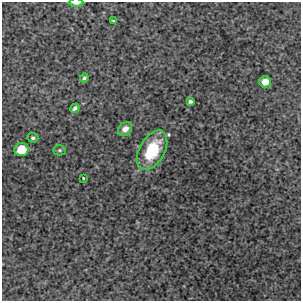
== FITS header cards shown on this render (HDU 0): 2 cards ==
NAXIS1  =                  299 / FITS: X Dimension
NAXIS2  =                  299 / FITS: Y Dimension

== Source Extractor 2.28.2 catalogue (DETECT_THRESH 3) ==
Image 299 x 299 px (HDU 0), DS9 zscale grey, 1 PNG px = 1 image px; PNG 303 x 303 px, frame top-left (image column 1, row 299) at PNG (2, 2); each listed source drawn as its Kron ellipse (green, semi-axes under 4 px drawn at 4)
Background 4440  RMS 170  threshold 498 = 3 sigma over >= 5 px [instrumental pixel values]
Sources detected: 12; all 12 listed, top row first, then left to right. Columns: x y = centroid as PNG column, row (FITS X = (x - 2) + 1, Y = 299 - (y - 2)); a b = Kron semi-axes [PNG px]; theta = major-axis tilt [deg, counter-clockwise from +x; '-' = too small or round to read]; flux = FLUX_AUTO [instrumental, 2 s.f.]
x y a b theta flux
76 3 7 3 0 44000
113 21 4 3 - 12000
84 78 4 3 - 20000
265 82 6 5 - 110000
190 101 4 3 - 24000
75 108 5 4 - 28000
125 129 8 6 42 53000
33 138 5 4 - 22000
22 149 7 6 - 310000
59 150 6 5 - 18000
152 150 21 12 61 510000
83 178 3 3 - 13000
At the frame edge (FLAGS 8, measured only in part): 1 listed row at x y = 76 3